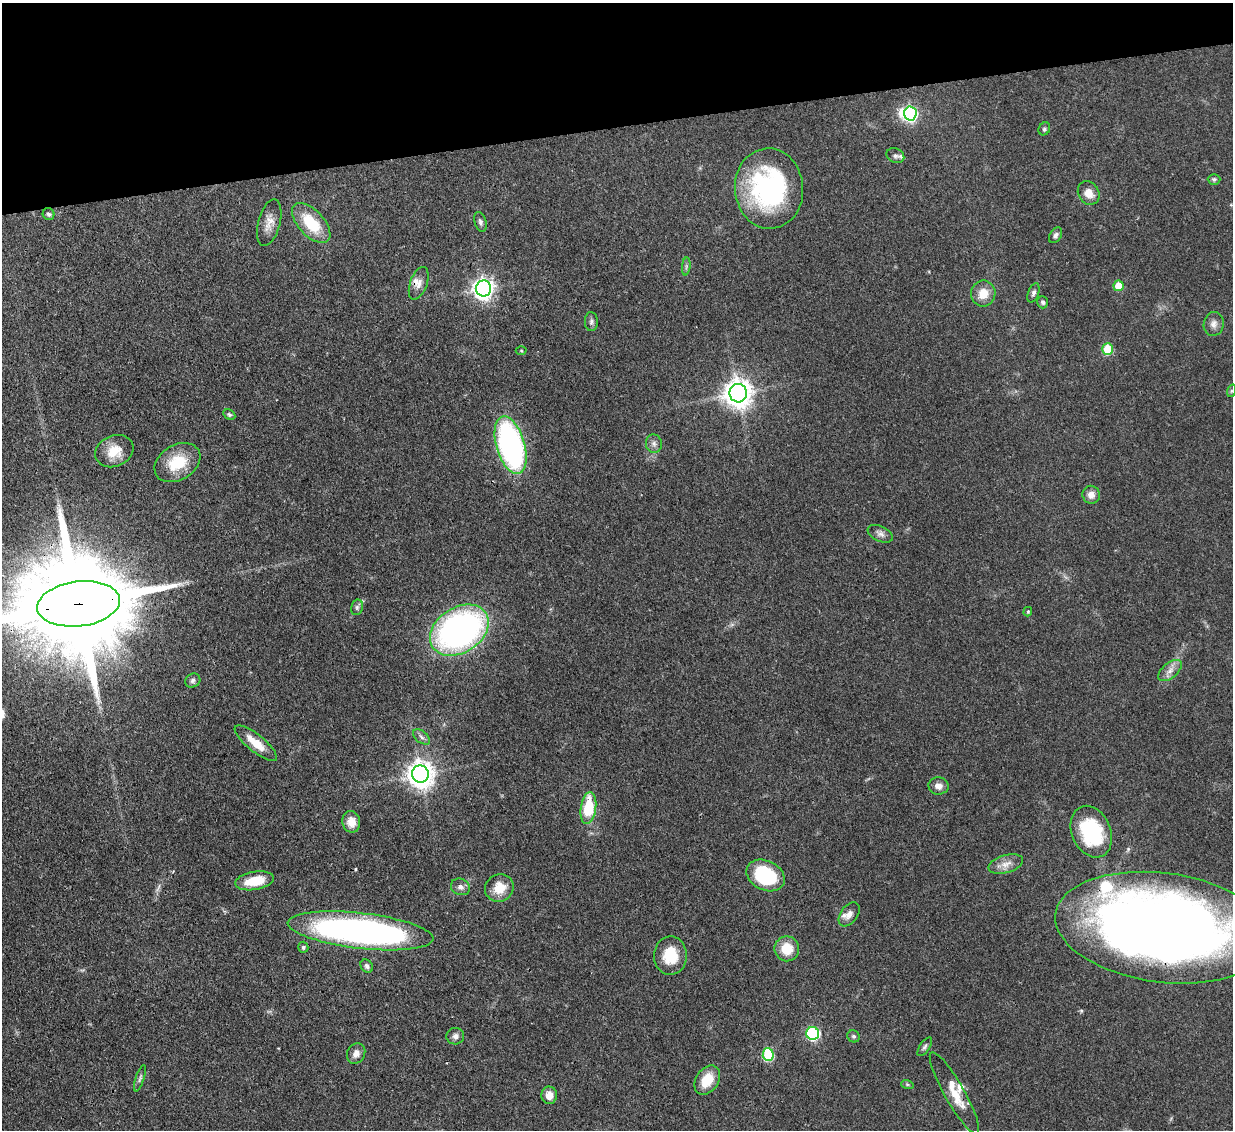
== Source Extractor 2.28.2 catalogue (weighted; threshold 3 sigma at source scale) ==
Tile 3 of 4 x 4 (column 3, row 1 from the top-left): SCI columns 2542-3772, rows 3599-4726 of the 5081 x 5061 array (HDU 1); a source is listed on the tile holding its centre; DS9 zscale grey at full resolution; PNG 1235 x 1132 px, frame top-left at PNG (2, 3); each listed source drawn as its Kron ellipse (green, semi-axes under 4 px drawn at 4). Shown black and unused: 11% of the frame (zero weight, under 3 of 4 exposures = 9% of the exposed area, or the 3 px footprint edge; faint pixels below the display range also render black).
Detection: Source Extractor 2.28.2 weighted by HDU 2 'WHT'; one run over the whole footprint, this tile lists its part. Background 0.0967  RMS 0.0047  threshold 0.021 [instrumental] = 3 sigma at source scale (4.5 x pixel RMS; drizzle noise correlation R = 1.50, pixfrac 1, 0.05/0.05 arcsec/px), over >= 5 px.
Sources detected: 74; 1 inside a brighter object's white glare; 1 cosmic-ray / hot-pixel residue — neither listed nor drawn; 5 inside a brighter listed object's ellipse — not listed separately; the other 67 listed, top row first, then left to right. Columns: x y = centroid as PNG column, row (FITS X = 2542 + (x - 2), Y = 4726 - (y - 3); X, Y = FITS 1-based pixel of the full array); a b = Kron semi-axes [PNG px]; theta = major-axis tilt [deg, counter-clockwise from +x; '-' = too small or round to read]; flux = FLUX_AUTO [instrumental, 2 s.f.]
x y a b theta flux
910 113 7 6 - 97
1044 129 7 5 64 0.96
895 156 9 7 -25 1.4
1214 179 6 5 - 0.87
769 189 40 34 -85 78
1089 193 12 10 -58 5.2
49 214 6 5 - 1
480 222 10 6 -72 1.4
269 223 24 11 75 5.3
311 223 24 12 -47 18
1056 235 8 5 57 1.6
686 266 9 3 85 1
419 283 17 8 70 3.5
1118 286 5 5 - 12
484 288 8 7 - 280
983 293 13 12 - 7.2
1033 293 10 5 71 1.4
1043 302 6 5 - 1
591 322 9 6 -87 1.4
1214 324 12 10 81 2.7
1108 349 5 5 - 19
521 350 5 3 - 0.43
1231 391 6 4 71 0.76
738 393 9 8 - 600
229 414 6 4 -28 0.79
654 444 9 8 - 2
511 445 30 14 -74 120
114 451 20 15 24 9.5
177 463 24 17 31 17
1091 495 9 8 - 3.4
880 534 13 7 -24 2.1
79 604 41 22 7 17000
357 607 8 6 76 1.2
1028 612 5 4 - 0.59
459 630 32 22 33 150
1170 671 14 7 40 3.1
193 681 8 6 33 1.4
421 737 10 5 -39 1.6
256 743 26 8 -39 8.6
420 774 9 8 - 530
939 786 10 8 -3 3.1
588 808 16 7 82 21
351 822 11 9 -79 5.1
1091 832 27 19 -67 37
1006 864 18 8 16 4.3
766 875 20 14 -27 35
255 881 19 9 10 12
460 887 10 8 -23 2.2
499 888 14 13 - 8.4
849 914 13 8 54 3.3
1163 928 108 54 -7 640
360 931 73 18 -7 190
303 947 5 5 - 0.81
787 949 12 12 - 10
670 955 19 16 89 14
367 966 7 5 -50 1.3
813 1033 6 6 - 58
455 1036 9 8 - 1.9
853 1036 6 5 - 0.98
925 1047 11 5 56 1.3
356 1054 11 8 61 3.2
768 1055 6 5 - 36
140 1078 14 4 72 1.2
707 1080 16 11 55 10
907 1084 6 4 -19 0.63
954 1093 46 10 -60 9.7
549 1095 9 7 -86 4.4
Overlapping masked pixels (flux is a lower limit): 3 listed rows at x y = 79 604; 1163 928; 954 1093
Isophote crosses this tile's border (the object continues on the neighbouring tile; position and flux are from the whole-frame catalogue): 2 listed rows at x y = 79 604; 1163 928